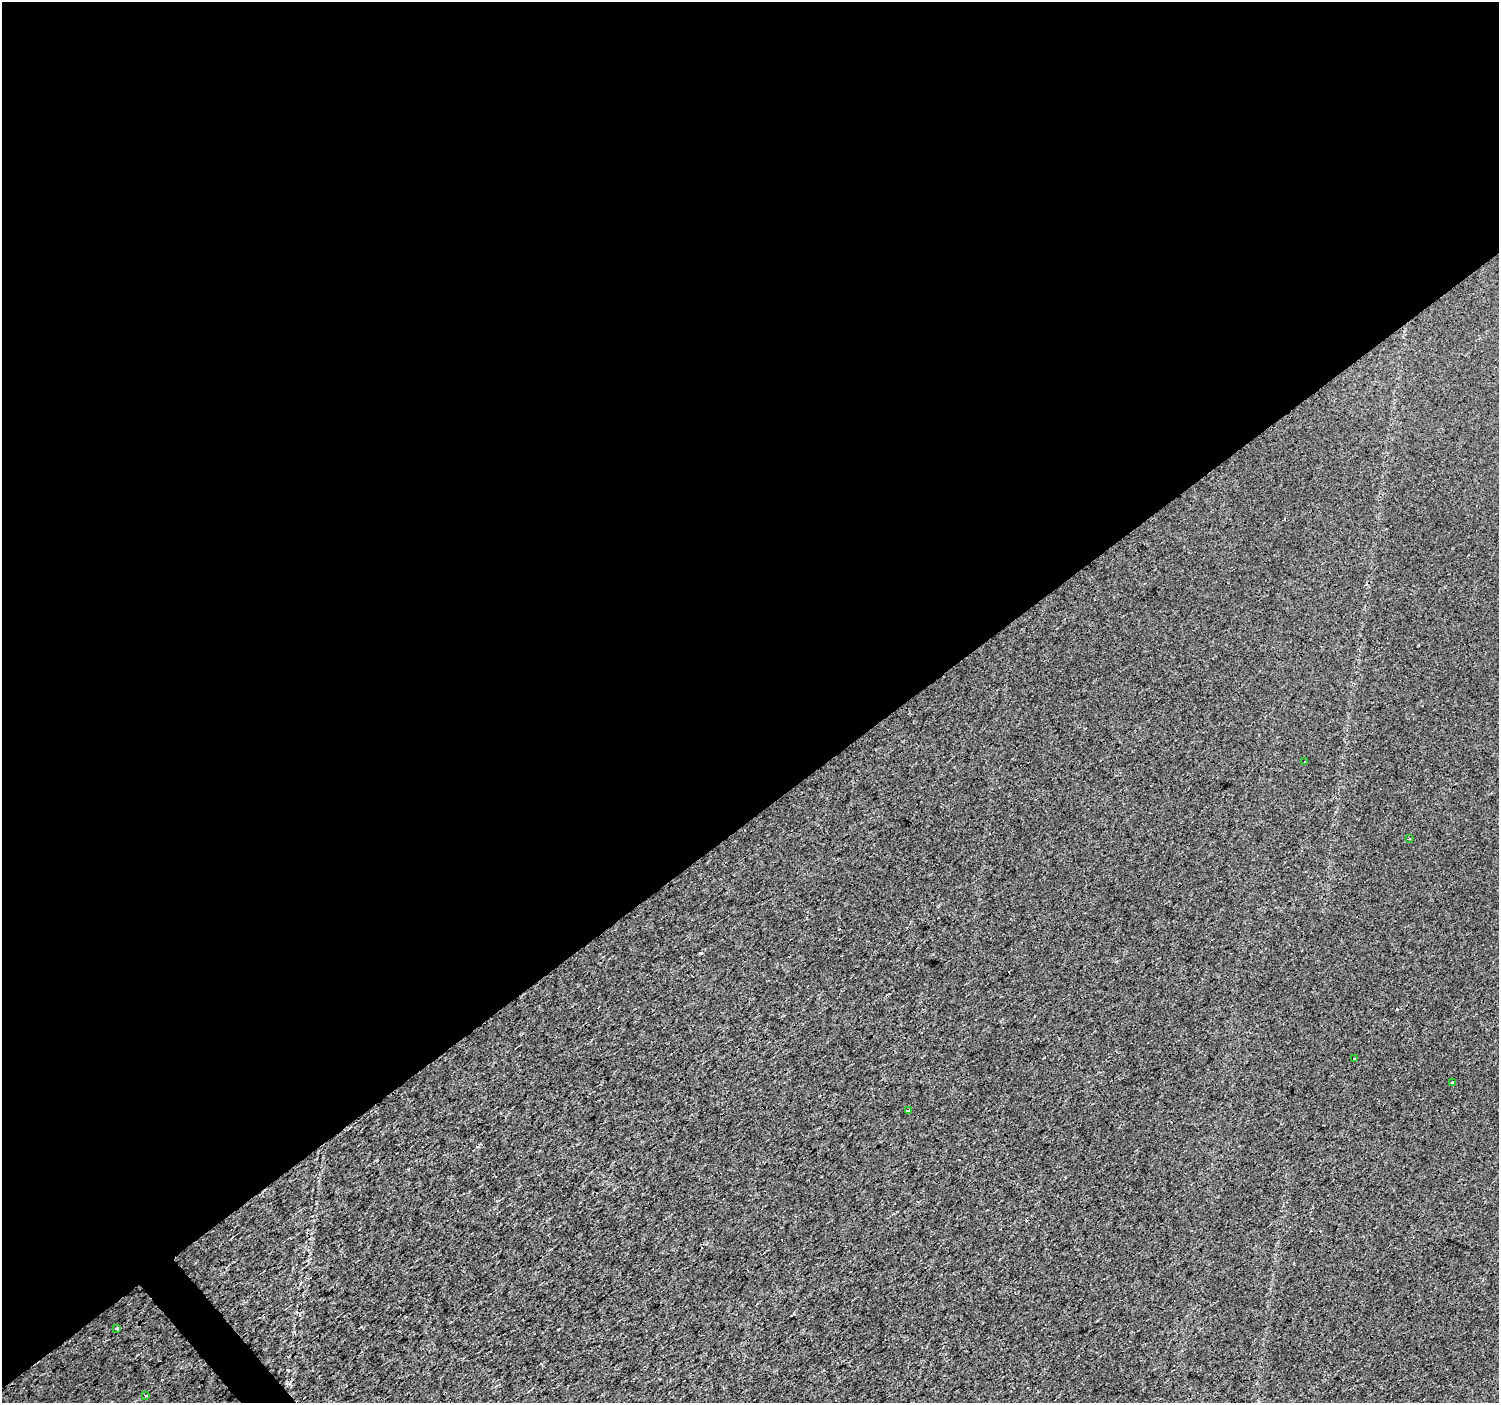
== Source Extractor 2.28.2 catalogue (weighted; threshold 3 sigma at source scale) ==
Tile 2 of 4 x 4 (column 2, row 1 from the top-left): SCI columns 1499-2995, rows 4402-5802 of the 5988 x 5937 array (HDU 1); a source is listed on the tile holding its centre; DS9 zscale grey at full resolution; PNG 1501 x 1405 px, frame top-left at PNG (2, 2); each listed source drawn as its Kron ellipse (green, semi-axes under 4 px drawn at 4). Shown black and unused: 59% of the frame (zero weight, under 3 of 4 exposures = <1% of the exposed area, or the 3 px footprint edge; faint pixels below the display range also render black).
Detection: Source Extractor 2.28.2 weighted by HDU 2 'WHT'; one run over the whole footprint, this tile lists its part. Background 0.0136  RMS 0.0034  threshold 0.0151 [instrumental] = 3 sigma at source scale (4.5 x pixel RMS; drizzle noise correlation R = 1.50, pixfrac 1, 0.0396/0.0396 arcsec/px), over >= 5 px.
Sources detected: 12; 5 cosmic-ray / hot-pixel residue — neither listed nor drawn; the other 7 listed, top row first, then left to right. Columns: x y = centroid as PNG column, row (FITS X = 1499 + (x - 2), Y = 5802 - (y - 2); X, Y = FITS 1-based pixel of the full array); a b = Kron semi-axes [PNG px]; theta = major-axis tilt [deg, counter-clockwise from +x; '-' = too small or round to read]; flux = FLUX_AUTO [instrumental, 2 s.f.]
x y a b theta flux
1304 762 3 3 - 0.77
1409 839 4 2 - 0.26
1355 1059 3 3 - 1.3
1453 1083 4 3 - 4.3
908 1111 3 3 - 2.2
117 1328 4 3 - 2.7
145 1396 3 3 - 1.4